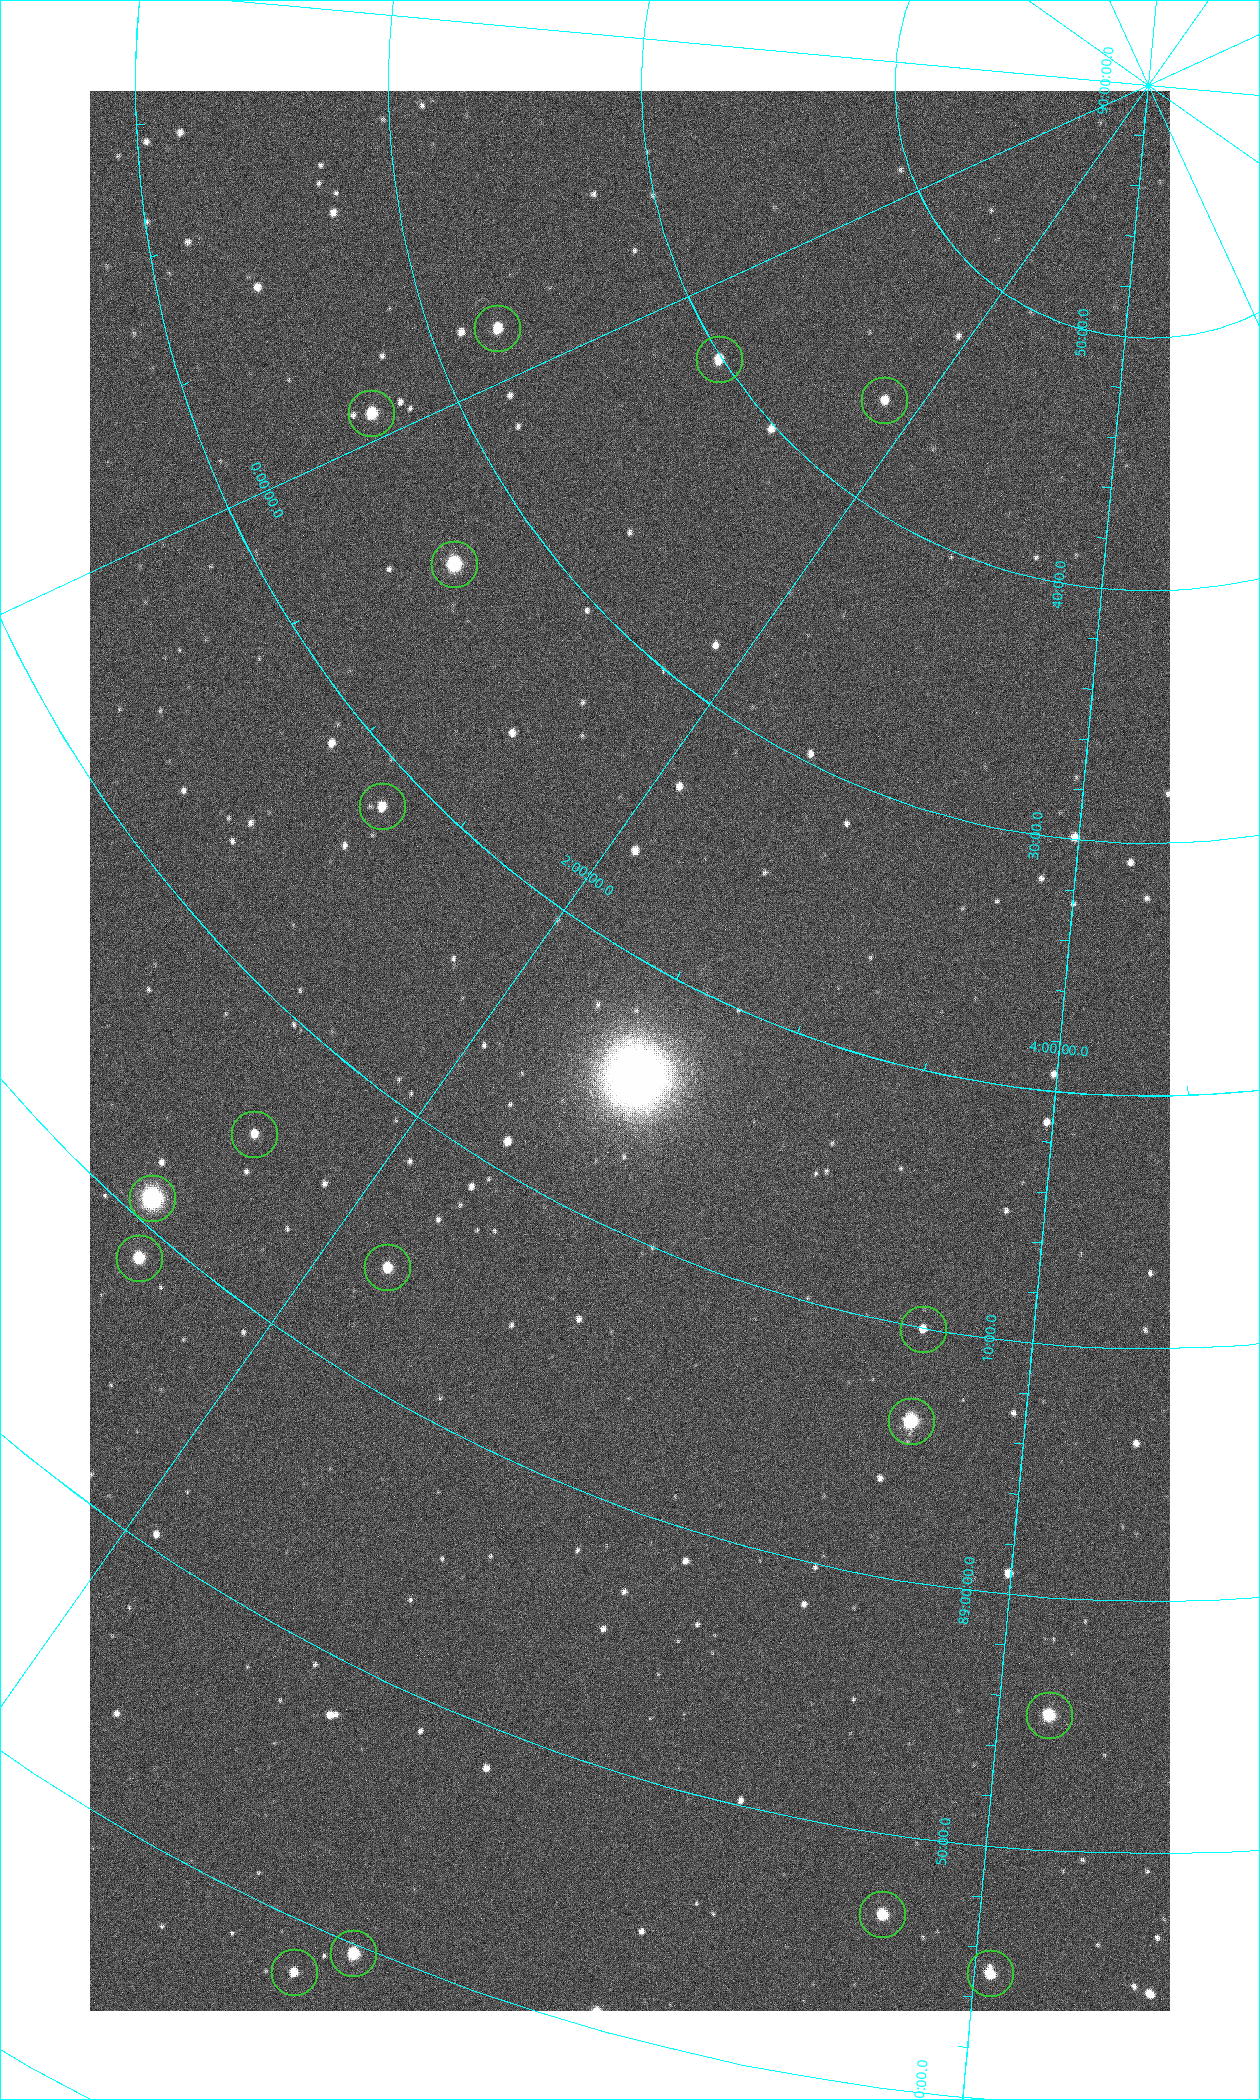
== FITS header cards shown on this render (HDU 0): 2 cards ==
NAXIS1  =                 1080 / length of data axis 1
NAXIS2  =                 1920 / length of data axis 2

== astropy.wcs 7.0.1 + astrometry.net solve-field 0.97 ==
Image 1080 x 1920 px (HDU 0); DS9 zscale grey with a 90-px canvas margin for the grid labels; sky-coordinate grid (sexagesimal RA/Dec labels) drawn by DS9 from the SOLVED WCS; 17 Tycho-2 reference stars matched to detected sources circled (green)
Header WCS: none
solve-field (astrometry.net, Tycho-2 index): SOLVED blind (the file carries no WCS)
Solved WCS: RA---TAN-SIP/DEC--TAN-SIP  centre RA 02:28:19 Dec +89:17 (37.08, +89.28 deg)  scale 2.37 arcsec/px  FOV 42.7' x 76.0'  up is -28 deg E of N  parity flipped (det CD > 0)
(file carries no celestial WCS; the grid is the blind solution)
Tycho-2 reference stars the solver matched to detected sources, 17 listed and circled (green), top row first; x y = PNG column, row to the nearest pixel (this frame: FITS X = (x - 90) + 1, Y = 1920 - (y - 91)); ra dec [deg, ICRS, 3 dp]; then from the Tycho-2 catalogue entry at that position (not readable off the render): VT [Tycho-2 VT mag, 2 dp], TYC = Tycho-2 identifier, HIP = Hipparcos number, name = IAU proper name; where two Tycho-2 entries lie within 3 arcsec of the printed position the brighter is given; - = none
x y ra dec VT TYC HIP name
497 328 355.808 +89.543 10.14 4662-135-1 - -
719 359 7.906 +89.665 10.51 4627-6-1 - -
884 400 25.399 +89.729 11.04 4627-64-1 - -
371 413 358.236 +89.445 9.52 4662-45-1 - -
454 564 9.931 +89.444 8.22 4627-49-1 3128 -
382 806 18.559 +89.307 10.52 4627-75-1 - -
254 1134 24.867 +89.092 10.76 4627-125-1 - -
152 1198 23.461 +89.016 6.47 4627-259-1 7283 -
139 1258 24.587 +88.980 9.00 4627-86-1 - -
387 1267 32.549 +89.073 9.84 4628-149-1 - -
923 1329 55.017 +89.166 11.19 4628-70-1 - -
911 1421 55.225 +89.105 8.15 4628-68-1 17195 -
1049 1715 61.773 +88.923 8.88 4629-92-1 - -
882 1914 57.015 +88.780 9.32 4628-84-1 - -
353 1953 42.246 +88.661 8.90 4628-20-1 - -
294 1972 40.943 +88.634 10.89 4628-71-1 - -
990 1973 60.479 +88.750 9.70 4629-3-1 - -